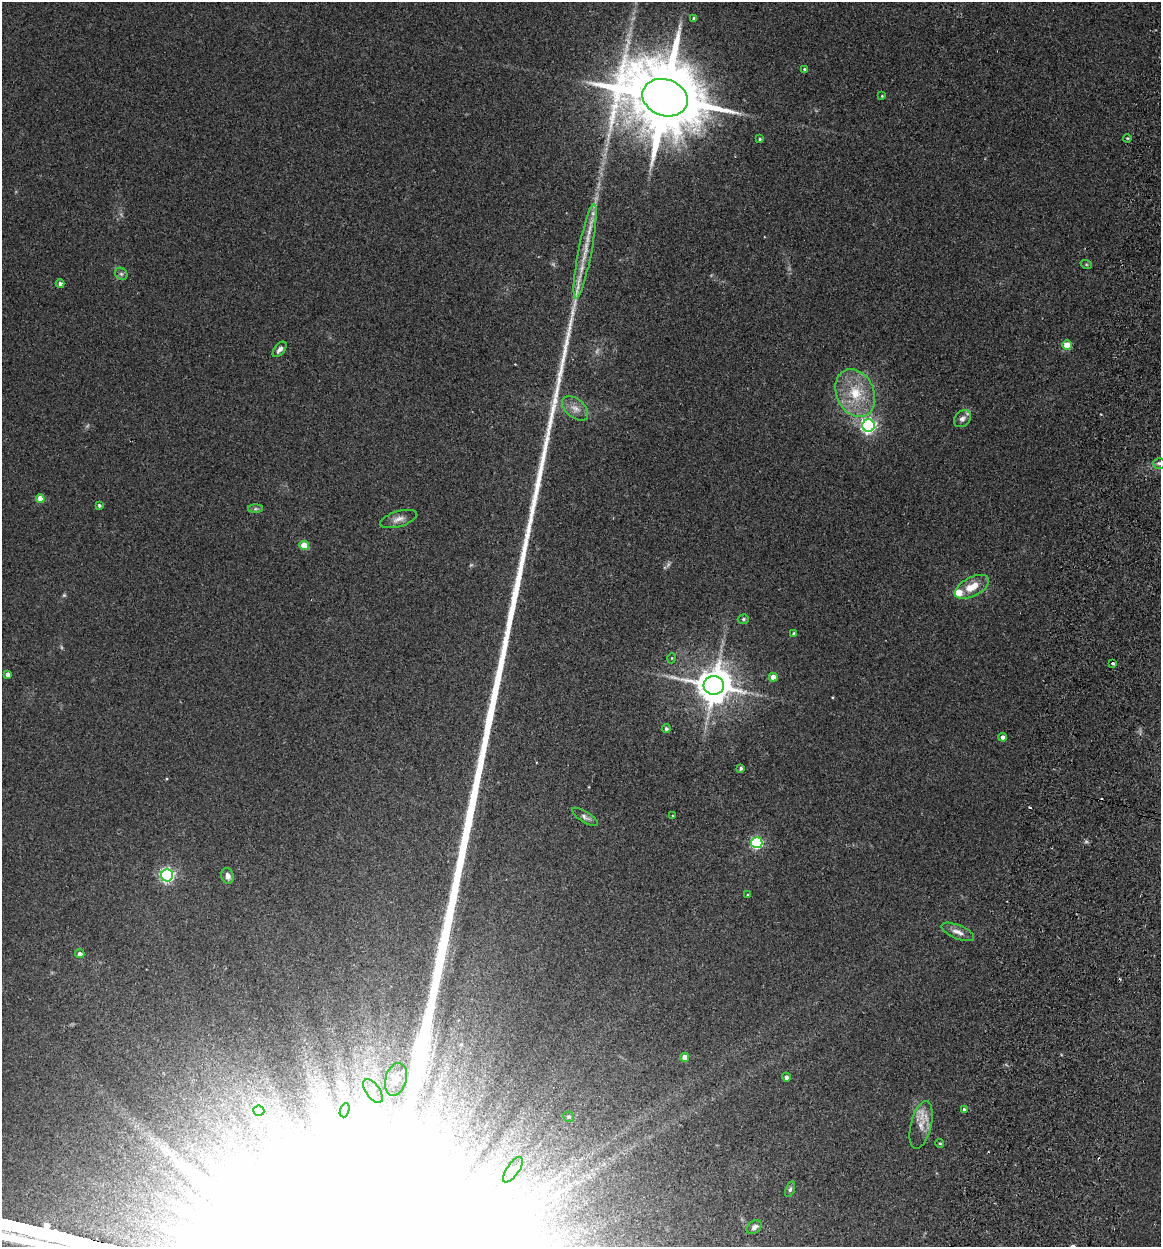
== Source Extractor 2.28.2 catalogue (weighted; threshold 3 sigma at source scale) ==
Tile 10 of 4 x 4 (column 2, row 3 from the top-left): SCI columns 1339-2497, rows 1259-2503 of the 5112 x 5007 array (HDU 1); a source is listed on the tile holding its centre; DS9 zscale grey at full resolution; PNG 1163 x 1249 px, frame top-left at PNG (2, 2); each listed source drawn as its Kron ellipse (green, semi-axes under 4 px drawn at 4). Shown black and unused: <1% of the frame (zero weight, under 2 of 3 exposures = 3% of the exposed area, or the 3 px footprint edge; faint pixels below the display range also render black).
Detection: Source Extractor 2.28.2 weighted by HDU 2 'WHT'; one run over the whole footprint, this tile lists its part. Background 0.0477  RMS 0.0086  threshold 0.0386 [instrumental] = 3 sigma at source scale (4.5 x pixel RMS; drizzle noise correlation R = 1.50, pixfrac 1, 0.05/0.05 arcsec/px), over >= 5 px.
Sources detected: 72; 6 too faint to see at this stretch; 5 inside a brighter object's white glare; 4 cosmic-ray / hot-pixel residue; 1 long thin detection or spike segment (spike, bleed or trail) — neither listed nor drawn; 2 inside a brighter listed object's ellipse — not listed separately; the other 54 listed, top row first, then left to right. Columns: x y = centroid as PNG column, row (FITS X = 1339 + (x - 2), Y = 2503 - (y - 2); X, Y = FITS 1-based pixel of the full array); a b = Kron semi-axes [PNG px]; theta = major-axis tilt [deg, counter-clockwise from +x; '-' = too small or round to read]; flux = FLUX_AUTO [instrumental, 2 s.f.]
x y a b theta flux
694 18 4 3 - 2.1
804 69 4 3 - 1.3
882 96 4 3 - 0.82
665 98 23 18 -20 12000
1127 138 4 3 - 0.76
760 139 4 3 - 1.1
585 251 48 6 79 20
1086 264 6 3 -19 1
121 274 7 5 -43 1.9
60 284 4 4 - 2.5
1067 345 5 4 - 18
280 349 9 5 51 3.2
855 393 25 18 -66 30
575 408 15 9 -41 6.8
962 419 9 7 45 3.6
869 426 6 6 - 230
1159 463 6 5 - 2
40 498 4 4 - 8.4
99 505 4 3 - 1.6
255 509 7 4 0 1.5
398 519 19 7 16 5.7
304 545 4 4 - 19
972 587 19 9 28 14
743 619 5 4 - 1.5
794 634 4 3 - 1.8
672 658 5 3 - 0.68
1113 663 3 3 - 2.1
8 674 4 4 - 3.4
773 677 4 4 - 8.7
714 685 10 9 - 2200
666 729 4 4 - 1.8
1003 737 4 4 - 3.8
741 768 4 3 - 1.6
673 815 3 2 - 0.98
585 817 15 5 -32 2.9
757 843 5 5 - 110
167 875 6 6 - 190
228 876 8 6 -76 3.9
748 895 3 3 - 0.97
958 932 17 7 -22 5.8
80 954 5 4 - 3.6
685 1057 4 4 - 7.9
786 1077 4 4 - 2.5
396 1079 16 10 74 11
373 1091 13 7 -54 6.7
345 1110 7 4 71 2.9
964 1110 4 4 - 2.5
259 1111 5 5 - 58
569 1117 5 5 - 1.7
921 1125 24 10 76 11
940 1143 4 4 - 0.97
513 1170 15 6 56 4.6
790 1189 8 4 71 1.7
754 1227 8 6 37 2.9
Unlisted compact peaks at least as high as the median listed source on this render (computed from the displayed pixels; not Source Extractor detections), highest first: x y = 550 422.